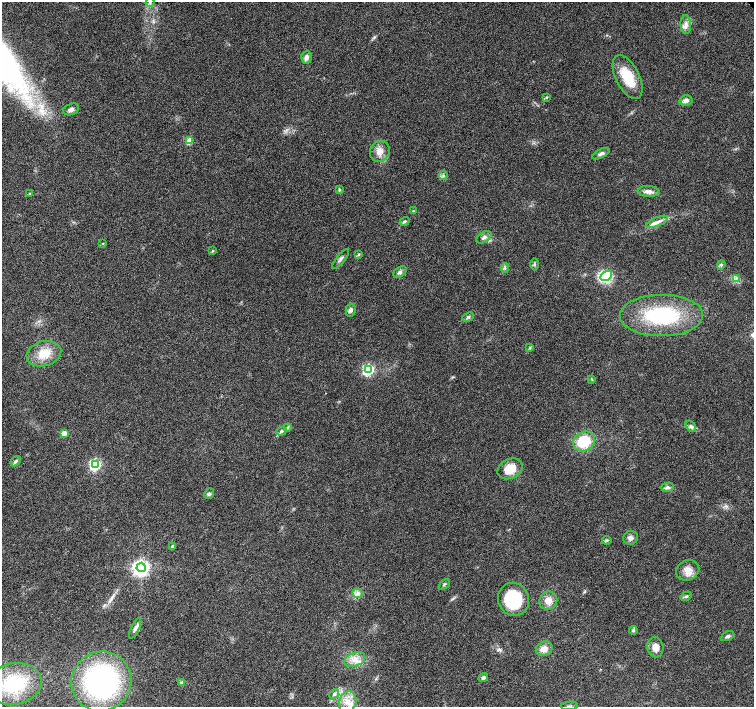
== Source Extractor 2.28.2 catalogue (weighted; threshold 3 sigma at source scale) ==
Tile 7 of 4 x 4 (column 3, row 2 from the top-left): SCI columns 3055-4557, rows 3081-4489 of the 6097 x 6093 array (HDU 1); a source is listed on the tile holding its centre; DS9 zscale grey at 2 x 2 block average (1 PNG px = mean of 2 x 2 image px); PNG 756 x 709 px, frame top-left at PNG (2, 2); each listed source drawn as its Kron ellipse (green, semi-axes under 4 px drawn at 4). Shown black and unused: <1% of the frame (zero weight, under 5 of 9 exposures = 3% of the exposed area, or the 3 px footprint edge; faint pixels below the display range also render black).
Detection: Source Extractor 2.28.2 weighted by HDU 2 'WHT'; one run over the whole footprint, this tile lists its part. Background 0.0304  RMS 0.0022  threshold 0.00916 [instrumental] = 3 sigma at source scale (4.09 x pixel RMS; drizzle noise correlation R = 1.36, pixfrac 0.8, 0.0396/0.0396 arcsec/px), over >= 5 px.
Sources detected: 69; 1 inside a brighter listed object's ellipse — not listed separately; the other 68 listed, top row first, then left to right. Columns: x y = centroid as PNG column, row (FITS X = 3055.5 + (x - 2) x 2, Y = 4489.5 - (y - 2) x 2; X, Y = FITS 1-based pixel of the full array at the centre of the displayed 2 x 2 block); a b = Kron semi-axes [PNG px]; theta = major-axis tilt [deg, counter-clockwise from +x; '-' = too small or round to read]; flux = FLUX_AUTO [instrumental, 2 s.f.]
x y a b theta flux
150 2 5 4 - 0.96
686 25 9 5 -87 2.5
306 57 6 5 - 2.1
628 77 24 11 -63 14
547 97 3 3 - 0.48
686 101 6 5 - 2
71 109 8 5 21 1.9
190 140 3 3 - 11
380 151 11 9 62 4.5
601 154 9 4 27 1.5
443 175 4 3 - 0.76
339 190 3 3 - 0.59
649 191 11 5 -4 2.3
30 193 4 3 - 0.43
414 211 3 3 - 0.32
404 221 5 3 - 0.66
657 222 12 4 22 2.4
484 237 8 5 32 1.7
103 243 3 2 - 0.26
212 251 3 3 - 0.37
359 254 4 3 - 0.51
341 259 12 3 51 1.4
535 264 6 2 -90 0.59
721 265 5 4 - 0.77
505 268 5 2 - 0.54
400 272 7 4 36 1.5
606 276 6 4 31 25
736 278 4 2 - 0.57
351 310 6 5 - 1.5
661 315 41 20 0 39
468 317 6 3 23 0.9
530 348 3 3 - 0.45
44 354 17 12 15 8.9
369 370 4 4 - 53
592 379 4 2 - 0.38
691 426 6 4 -51 1.1
288 428 3 2 - 0.46
281 431 5 4 - 0.99
64 433 3 3 - 6.8
584 441 11 9 30 19
16 461 6 3 48 1
96 464 4 4 - 60
510 469 13 9 26 8.1
667 487 6 4 15 1.4
209 494 5 4 - 0.94
631 538 7 7 - 2
607 540 4 3 - 0.6
172 547 3 3 - 1.3
141 567 5 4 - 170
688 570 12 10 23 4.4
444 585 6 2 40 0.55
357 593 5 4 - 1.6
686 596 6 3 33 0.83
514 599 17 15 -68 24
548 601 9 8 - 4.4
135 628 11 4 65 1.7
633 630 4 4 - 0.67
727 636 7 4 25 1.2
655 647 10 8 -80 3.6
544 649 8 7 - 3.7
355 660 11 6 21 4
483 678 5 4 - 1.2
101 681 30 29 - 88
181 682 4 3 - 0.66
14 684 28 20 10 30
334 694 5 4 - 0.9
348 702 11 8 68 5.2
569 706 8 2 4 0.81
Isophote crosses this tile's border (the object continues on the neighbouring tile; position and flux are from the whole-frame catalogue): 1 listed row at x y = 150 2
Diffuse or blended objects may show on this block-average render without a row.